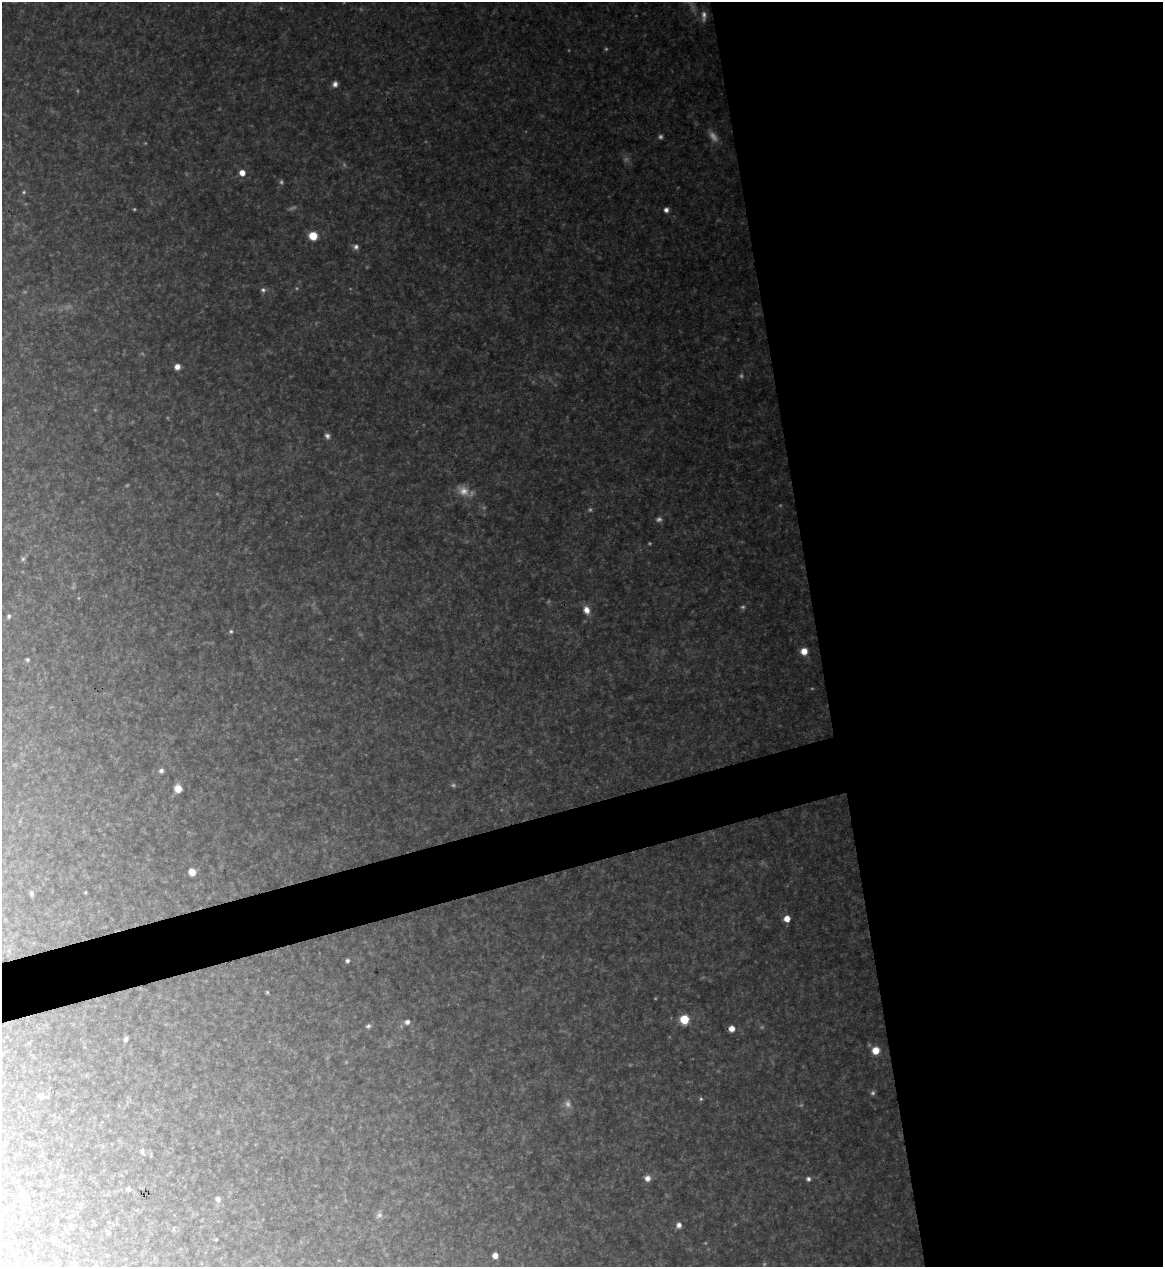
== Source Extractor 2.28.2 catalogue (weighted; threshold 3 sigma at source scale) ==
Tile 8 of 4 x 4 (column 4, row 2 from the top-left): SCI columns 3623-4783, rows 2532-3796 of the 5043 x 5063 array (HDU 1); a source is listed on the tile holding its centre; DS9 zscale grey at full resolution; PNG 1165 x 1269 px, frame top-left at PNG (2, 2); no overlay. Shown black and unused: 33% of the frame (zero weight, under 3 of 4 exposures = <1% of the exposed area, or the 3 px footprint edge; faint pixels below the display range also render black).
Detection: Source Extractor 2.28.2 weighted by HDU 2 'WHT'; one run over the whole footprint, this tile lists its part. Background 0.328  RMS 0.017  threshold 0.0767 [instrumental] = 3 sigma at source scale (4.5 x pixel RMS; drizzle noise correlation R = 1.50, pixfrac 1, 0.05/0.05 arcsec/px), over >= 5 px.
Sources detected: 56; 16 too faint to see at this stretch — not listed; the other 40 listed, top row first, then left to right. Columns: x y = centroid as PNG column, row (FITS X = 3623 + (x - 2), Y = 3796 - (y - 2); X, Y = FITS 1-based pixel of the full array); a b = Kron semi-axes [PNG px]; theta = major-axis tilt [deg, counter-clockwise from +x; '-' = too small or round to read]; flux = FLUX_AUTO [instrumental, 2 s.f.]
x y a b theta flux
335 84 8 7 - 7.1
242 173 6 5 - 15
24 192 5 3 - 2
666 210 5 5 - 6.2
313 236 6 6 - 42
356 247 7 6 - 5.4
263 290 7 6 - 4.7
177 367 6 5 - 11
327 436 7 6 - 5.3
23 559 6 5 - 3.1
586 610 11 8 -73 13
9 616 5 4 - 3.4
231 631 5 4 - 2.6
804 651 7 7 - 16
27 660 5 5 - 2.6
161 770 6 5 - 5
178 788 7 7 - 18
192 872 6 6 - 14
31 893 7 5 -72 3.1
787 919 5 5 - 19
347 961 5 5 - 3.8
267 992 4 4 - 2
684 1019 6 6 - 62
407 1022 7 6 - 6.1
368 1026 7 5 35 4
732 1029 6 6 - 11
126 1039 6 4 68 4.6
876 1050 7 7 - 22
41 1096 7 6 - 11
701 1099 6 5 - 2.7
142 1151 7 5 -81 3.7
647 1178 7 7 - 9.1
808 1179 6 6 - 4.2
128 1189 5 5 - 3.5
23 1194 8 7 - 7.8
218 1199 7 6 - 6.4
379 1215 7 7 - 5.1
679 1225 7 6 - 7.4
216 1239 4 4 - 1.8
495 1255 5 5 - 11